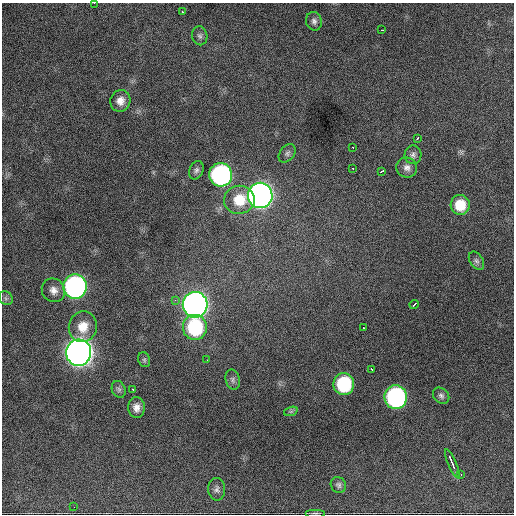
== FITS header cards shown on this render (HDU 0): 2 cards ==
NAXIS1  =                  512 / Axis length
NAXIS2  =                  512 / Axis length

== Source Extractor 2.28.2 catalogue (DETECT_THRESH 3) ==
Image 512 x 512 px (HDU 0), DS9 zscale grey, 1 PNG px = 1 image px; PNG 516 x 516 px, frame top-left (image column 1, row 512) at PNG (2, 3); each listed source drawn as its Kron ellipse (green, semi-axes under 4 px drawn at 4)
Background 1510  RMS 34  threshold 101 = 3 sigma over >= 5 px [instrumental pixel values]
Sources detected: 46; all 46 listed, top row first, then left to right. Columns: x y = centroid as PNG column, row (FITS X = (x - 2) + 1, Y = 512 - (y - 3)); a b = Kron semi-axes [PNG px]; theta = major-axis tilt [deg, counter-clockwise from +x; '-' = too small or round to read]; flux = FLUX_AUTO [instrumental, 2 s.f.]
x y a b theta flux
94 3 3 2 - 1.9e+03
183 12 3 3 - 4.8e+03
314 21 9 8 - 8.6e+03
382 30 3 2 - 3.6e+03
200 36 9 7 -77 8.1e+03
120 101 11 10 - 2.0e+04
417 138 3 3 - 5.3e+03
353 148 3 2 - 4.1e+03
287 153 10 7 51 7.1e+03
413 155 9 8 - 8.7e+03
352 168 3 2 - 3.7e+03
407 168 10 10 - 1.2e+04
196 170 9 7 66 7.4e+03
381 171 3 3 - 6.9e+03
221 175 12 11 - 5.4e+05
260 195 12 12 - 1.6e+06
239 200 15 14 - 6.0e+04
460 205 10 9 - 4.9e+04
476 261 10 6 -58 6.9e+03
75 286 12 12 - 7.7e+05
53 290 12 11 - 1.8e+04
6 298 7 6 - 5.5e+03
175 300 2 2 - 1.1e+04
414 304 5 3 - 9.2e+03
195 305 13 12 - 1.8e+06
83 327 15 14 - 4.0e+04
195 327 12 12 - 1.8e+05
364 328 3 2 - 4.6e+03
79 353 13 12 - 2.8e+06
144 360 8 5 -69 4.7e+03
207 360 2 2 - 2.7e+03
372 369 3 2 - 3.5e+03
233 380 10 7 -75 7.3e+03
344 384 11 10 - 1.6e+05
119 389 9 6 -64 6.3e+03
133 390 3 3 - 1.1e+04
441 396 9 7 -44 7.4e+03
396 397 12 11 - 4.7e+05
136 407 10 8 -88 1.6e+04
291 411 7 4 19 4.0e+03
452 463 15 3 -67 3.3e+04
461 474 3 2 - 4.0e+03
338 485 8 7 - 6.7e+03
217 489 11 8 -89 9.1e+03
74 507 3 2 - 1.7e+03
315 513 10 2 0 3.1e+03
At the frame edge (FLAGS 8, measured only in part): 1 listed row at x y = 94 3